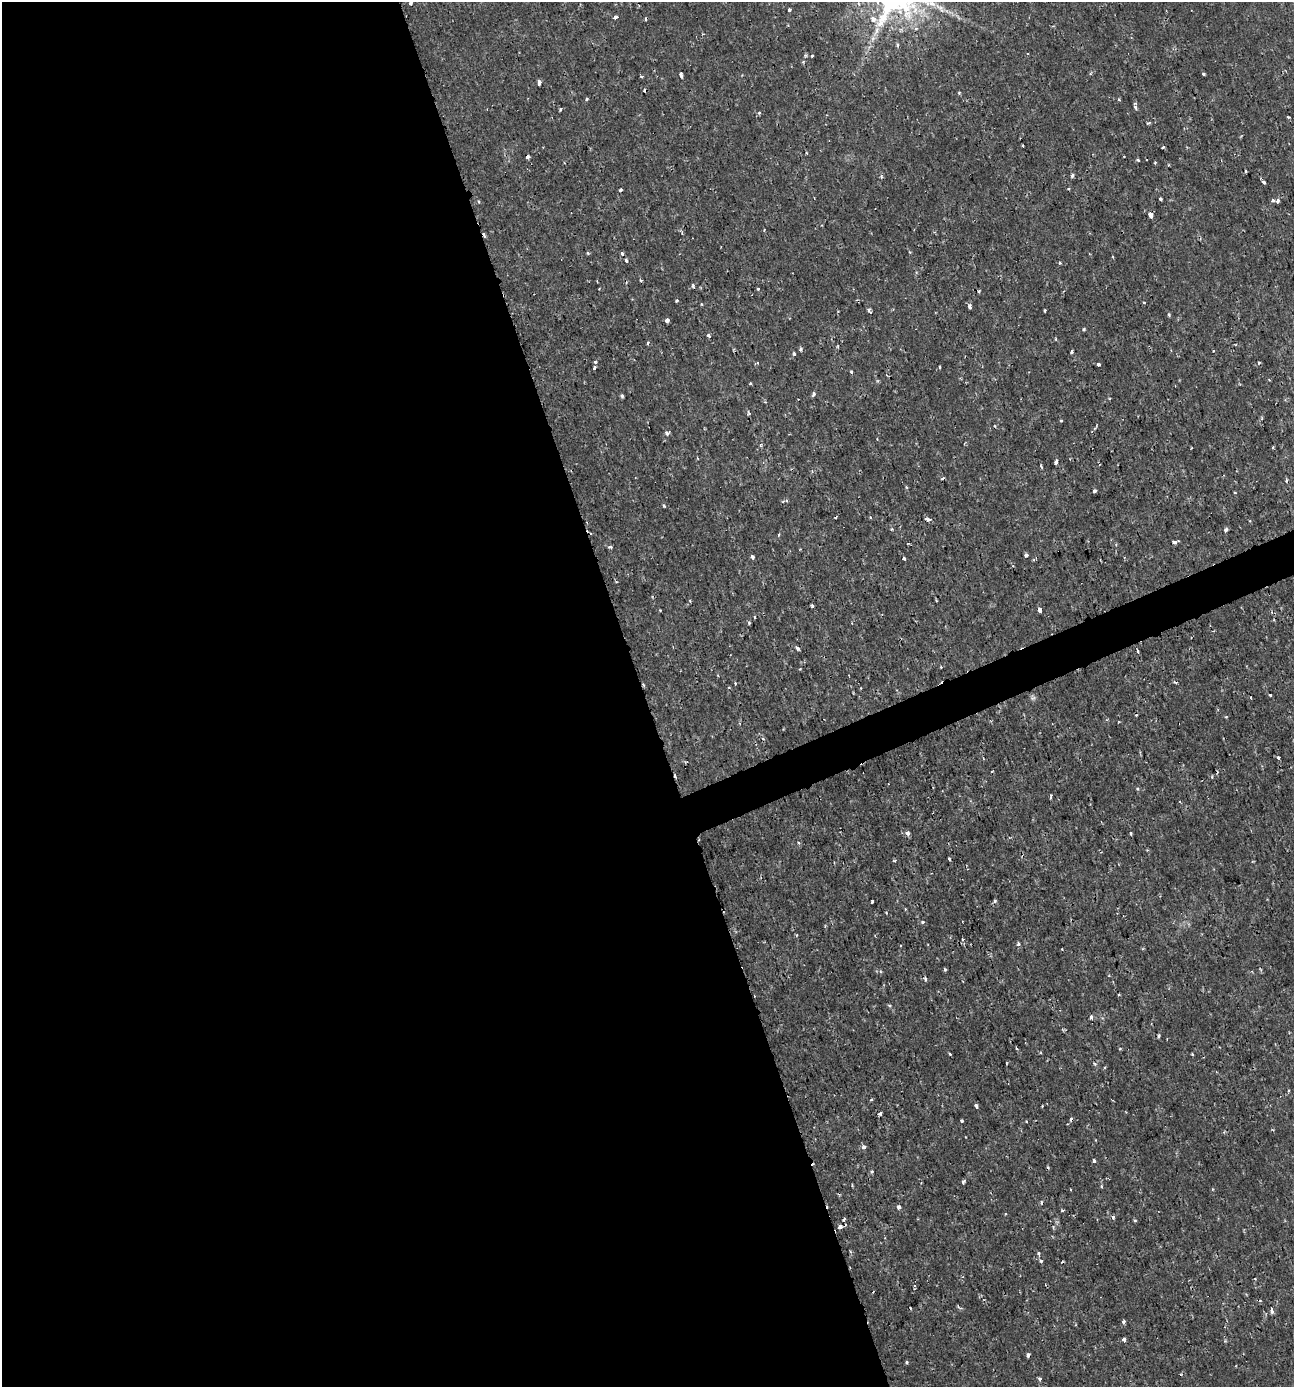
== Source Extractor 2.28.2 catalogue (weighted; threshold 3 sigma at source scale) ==
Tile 9 of 4 x 4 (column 1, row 3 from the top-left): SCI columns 136-1427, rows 1385-2769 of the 5388 x 5543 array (HDU 1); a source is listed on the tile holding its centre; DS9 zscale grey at full resolution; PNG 1296 x 1389 px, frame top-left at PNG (2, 2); no overlay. Shown black and unused: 51% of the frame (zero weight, under 2 of 3 exposures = <1% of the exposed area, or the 3 px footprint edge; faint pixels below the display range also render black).
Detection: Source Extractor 2.28.2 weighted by HDU 2 'WHT'; one run over the whole footprint, this tile lists its part. Background 0.00175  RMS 0.001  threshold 0.00458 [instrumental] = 3 sigma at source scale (4.5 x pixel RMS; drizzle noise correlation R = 1.50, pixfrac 1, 0.0396/0.0396 arcsec/px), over >= 5 px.
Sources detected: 176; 18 cosmic-ray / hot-pixel residue — not listed; the other 158 listed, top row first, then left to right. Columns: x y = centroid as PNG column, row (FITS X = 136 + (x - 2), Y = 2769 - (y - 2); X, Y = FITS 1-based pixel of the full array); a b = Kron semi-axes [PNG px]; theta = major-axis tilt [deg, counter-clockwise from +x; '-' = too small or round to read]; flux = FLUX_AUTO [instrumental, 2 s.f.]
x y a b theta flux
410 3 4 3 - 0.83
859 4 5 3 - 0.11
789 10 4 3 - 0.24
615 17 4 3 - 0.89
873 19 6 5 - 0.62
916 29 5 4 - 0.2
897 45 4 4 - 0.19
812 55 3 3 - 0.37
1204 74 3 3 - 0.21
681 75 6 3 -75 0.44
641 76 3 3 - 0.23
539 82 4 3 - 0.61
959 92 5 3 - 0.1
587 99 4 3 - 0.14
1119 99 4 3 - 0.12
1135 107 6 4 -59 0.22
560 109 3 3 - 0.26
760 113 3 3 - 0.32
1288 117 4 3 - 0.11
1149 123 7 3 26 0.14
1163 147 3 2 - 0.17
527 157 4 3 - 0.99
1138 160 4 3 - 0.16
1155 162 4 3 - 0.091
1246 171 4 2 - 0.097
1072 175 5 3 - 0.27
1264 182 5 3 - 0.32
621 189 3 3 - 0.22
1160 199 3 3 - 0.45
1273 200 4 3 - 0.27
1277 201 4 3 - 0.38
479 202 5 3 - 0.092
1150 215 5 4 - 0.84
764 230 3 2 - 0.089
910 252 4 3 - 0.11
588 253 5 4 - 0.15
622 254 5 4 - 0.19
626 260 3 3 - 0.28
1060 263 4 3 - 0.12
640 280 5 3 - 0.11
693 286 6 3 -90 0.13
758 289 3 3 - 0.53
677 301 3 3 - 0.2
1144 302 4 3 - 0.08
702 304 3 3 - 0.18
970 307 5 3 - 0.32
869 310 5 3 - 0.37
1045 310 3 3 - 0.16
1169 314 5 4 - 0.14
667 320 3 3 - 0.8
1084 329 4 3 - 0.12
708 335 5 4 - 0.19
1056 339 4 3 - 0.12
648 343 4 3 - 0.17
1235 344 4 2 - 0.079
838 346 4 3 - 0.11
801 349 6 4 -90 0.17
1072 352 4 2 - 0.16
794 354 5 4 - 0.15
595 362 3 3 - 0.2
758 363 4 3 - 0.15
1259 363 4 3 - 0.13
1098 364 3 3 - 0.57
939 367 3 3 - 0.2
595 368 3 3 - 0.41
851 371 3 3 - 0.2
750 383 3 3 - 0.11
814 394 5 4 - 0.29
622 396 4 3 - 0.19
748 413 6 3 -80 0.14
1061 421 3 3 - 0.15
995 426 4 3 - 0.11
667 433 4 4 - 0.33
760 445 6 5 - 0.2
1273 447 3 3 - 0.29
1056 462 4 3 - 0.54
1041 466 5 2 - 0.12
943 478 4 2 - 0.13
1286 480 6 3 -88 0.18
1095 491 4 4 - 0.22
1235 492 3 2 - 0.15
664 506 4 3 - 0.17
870 517 4 3 - 0.11
928 519 9 4 -11 0.29
892 529 4 3 - 0.14
1226 530 4 3 - 0.38
778 535 4 3 - 0.11
1174 542 5 3 - 0.45
610 547 5 4 - 0.19
1026 555 4 4 - 0.24
752 557 4 3 - 0.31
904 558 3 3 - 0.24
812 606 3 3 - 0.28
1040 609 4 4 - 0.89
660 610 4 3 - 0.085
749 623 4 3 - 0.14
798 648 4 3 - 0.43
1138 651 4 3 - 0.25
941 667 3 3 - 0.084
1175 682 6 3 -34 0.13
729 687 3 3 - 0.094
1270 695 3 3 - 0.15
1250 697 3 2 - 0.1
1033 698 8 6 -30 0.25
1226 717 5 3 - 0.1
1278 757 4 3 - 0.59
1212 777 5 3 - 0.099
1051 796 4 2 - 0.15
907 833 5 4 - 0.37
1131 834 3 3 - 0.26
1010 837 5 2 - 0.11
799 843 4 4 - 0.14
949 859 3 3 - 0.38
894 861 5 4 - 0.12
995 901 5 4 - 0.15
872 902 3 3 - 0.21
923 922 4 4 - 0.23
796 935 4 3 - 0.11
963 939 4 4 - 0.23
1018 944 5 4 - 0.18
945 969 4 3 - 0.13
925 979 6 3 -72 0.19
1119 994 3 2 - 0.1
890 1006 5 4 - 0.13
1091 1017 3 3 - 0.62
1159 1036 4 3 - 0.18
1016 1048 3 3 - 0.15
950 1054 3 2 - 0.23
1192 1054 3 2 - 0.11
1095 1064 6 3 -32 0.13
1105 1067 3 3 - 0.11
871 1099 4 3 - 0.12
976 1106 5 3 - 0.55
1042 1106 3 2 - 0.098
880 1113 3 3 - 0.62
962 1121 3 3 - 0.25
1026 1121 3 3 - 0.074
864 1147 4 4 - 0.41
1094 1161 3 3 - 0.29
872 1171 5 5 - 0.16
963 1182 4 3 - 0.22
1101 1186 5 3 - 0.11
1212 1189 4 3 - 0.094
899 1207 5 4 - 0.26
1062 1210 4 3 - 0.11
1113 1217 5 5 - 0.24
844 1220 3 3 - 0.5
1135 1220 5 3 - 0.11
840 1227 4 4 - 0.74
1038 1253 4 4 - 0.23
1041 1261 3 3 - 0.62
1260 1301 4 3 - 0.11
1271 1310 6 4 -78 0.41
1124 1322 6 4 61 0.21
1124 1340 4 3 - 0.67
1028 1355 4 3 - 0.38
906 1362 4 3 - 0.14
1040 1378 4 4 - 0.2
Overlapping masked pixels (flux is a lower limit): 3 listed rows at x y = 970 307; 928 519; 1028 1355
Isophote crosses this tile's border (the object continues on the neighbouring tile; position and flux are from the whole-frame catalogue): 1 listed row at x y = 410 3